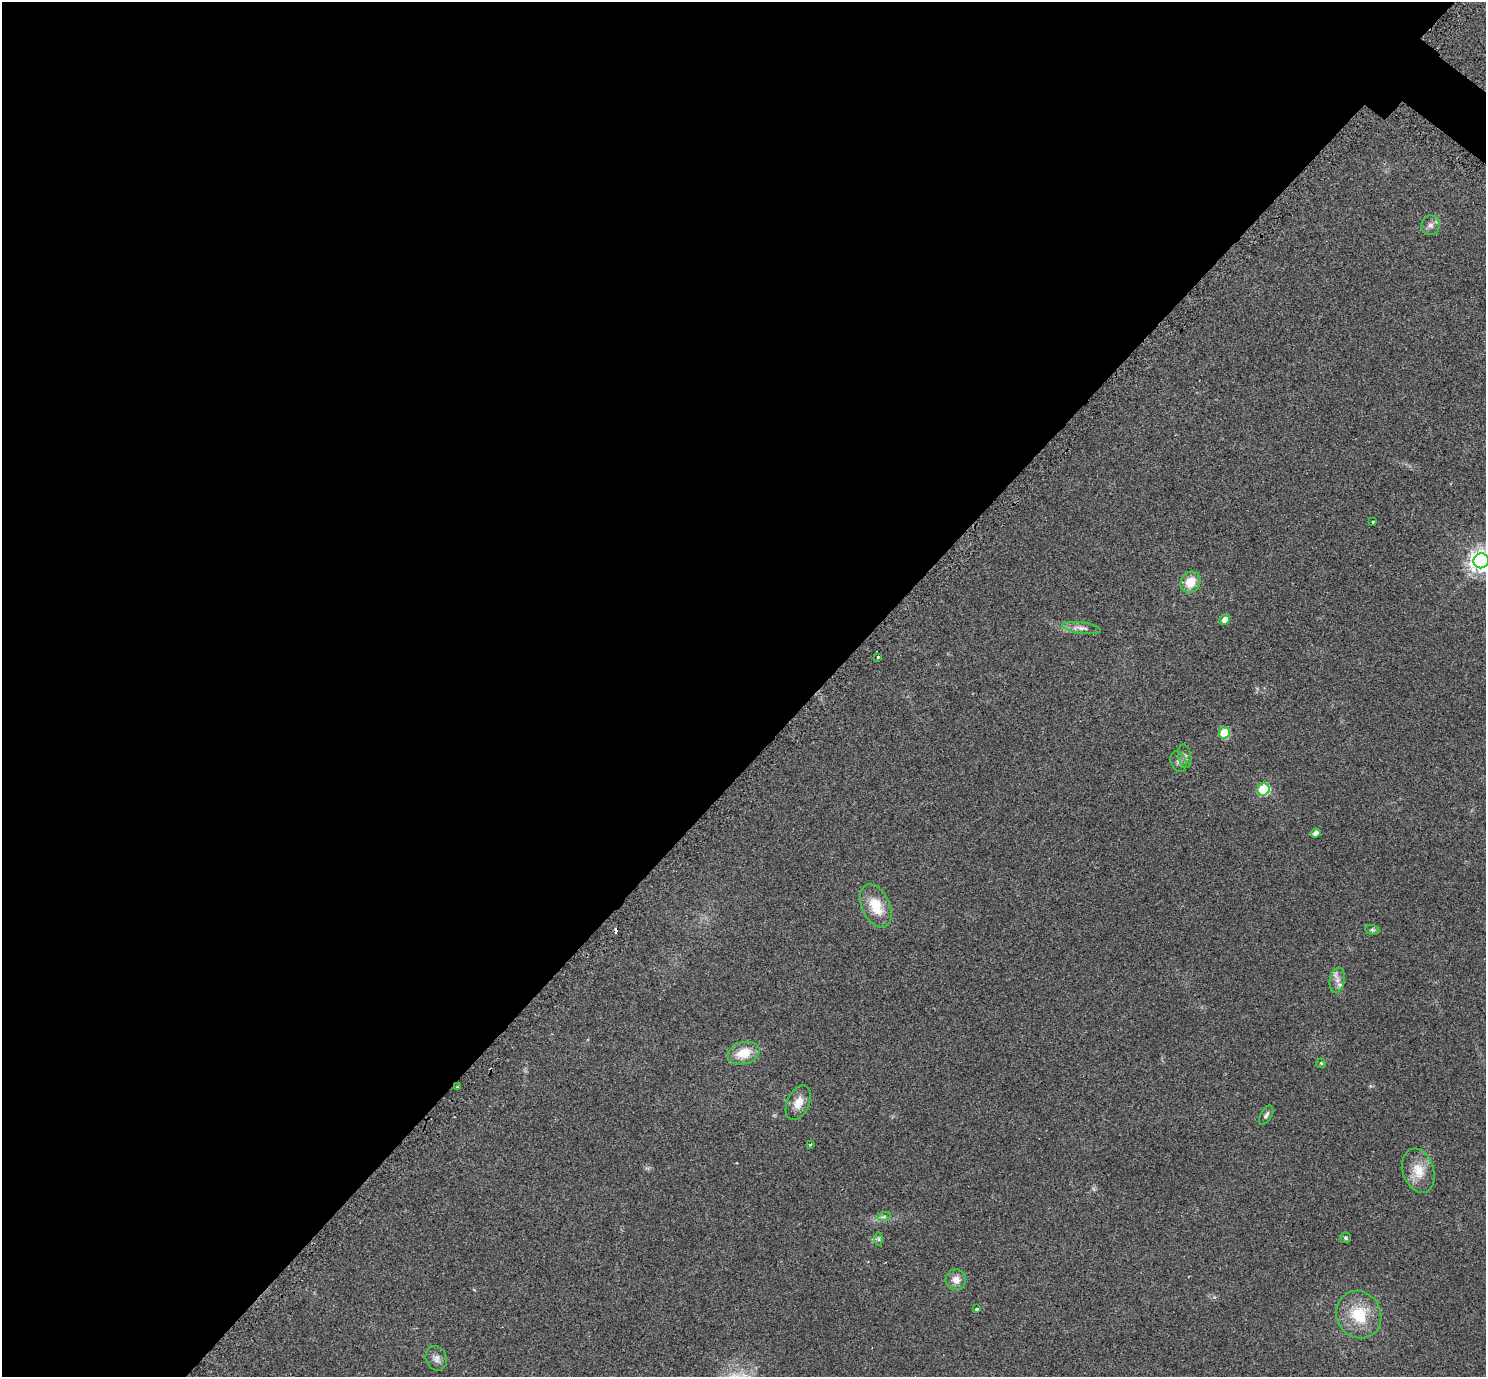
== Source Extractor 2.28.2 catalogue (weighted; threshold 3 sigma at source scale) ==
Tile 5 of 4 x 4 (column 1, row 2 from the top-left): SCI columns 37-1520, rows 2936-4310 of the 6011 x 6010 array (HDU 1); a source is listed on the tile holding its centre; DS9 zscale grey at full resolution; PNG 1488 x 1379 px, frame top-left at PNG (2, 2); each listed source drawn as its Kron ellipse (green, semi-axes under 4 px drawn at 4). Shown black and unused: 55% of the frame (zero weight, under 2 of 3 exposures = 3% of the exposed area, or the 3 px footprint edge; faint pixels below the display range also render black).
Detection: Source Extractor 2.28.2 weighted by HDU 2 'WHT'; one run over the whole footprint, this tile lists its part. Background 0.0573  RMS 0.0073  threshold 0.033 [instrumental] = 3 sigma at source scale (4.5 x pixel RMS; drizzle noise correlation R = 1.50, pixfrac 1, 0.05/0.05 arcsec/px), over >= 5 px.
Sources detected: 30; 1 cosmic-ray / hot-pixel residue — neither listed nor drawn; the other 29 listed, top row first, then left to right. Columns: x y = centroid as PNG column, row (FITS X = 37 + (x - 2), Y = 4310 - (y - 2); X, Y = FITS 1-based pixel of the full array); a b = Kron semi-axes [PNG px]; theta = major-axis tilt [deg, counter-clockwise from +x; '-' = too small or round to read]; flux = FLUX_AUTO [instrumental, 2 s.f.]
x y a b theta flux
1430 225 10 9 - 3.3
1373 522 3 2 - 0.98
1481 561 8 7 - 530
1190 582 11 9 60 12
1225 620 5 5 - 5.9
1082 628 19 5 -8 4.1
878 657 3 3 - 2
1224 733 6 5 - 29
1185 756 12 6 -80 2.4
1178 762 11 7 -68 2.7
1264 789 6 5 - 60
1316 833 5 4 - 3.7
876 906 23 14 -65 17
1372 930 7 5 -7 1.1
1337 980 12 7 79 4.7
744 1053 16 11 16 15
1321 1063 5 4 - 0.79
457 1087 4 3 - 0.91
798 1103 18 11 65 8
1266 1115 10 5 60 2.1
810 1145 3 3 - 0.75
1418 1171 23 15 -72 13
884 1217 7 4 20 1.3
1345 1238 5 5 - 1.5
879 1239 7 4 -89 1.2
956 1280 10 10 - 5.6
977 1309 3 3 - 2
1359 1315 24 22 -60 26
436 1358 13 10 -65 4.1
Isophote crosses this tile's border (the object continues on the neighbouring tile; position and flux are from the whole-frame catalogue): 1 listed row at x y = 1481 561